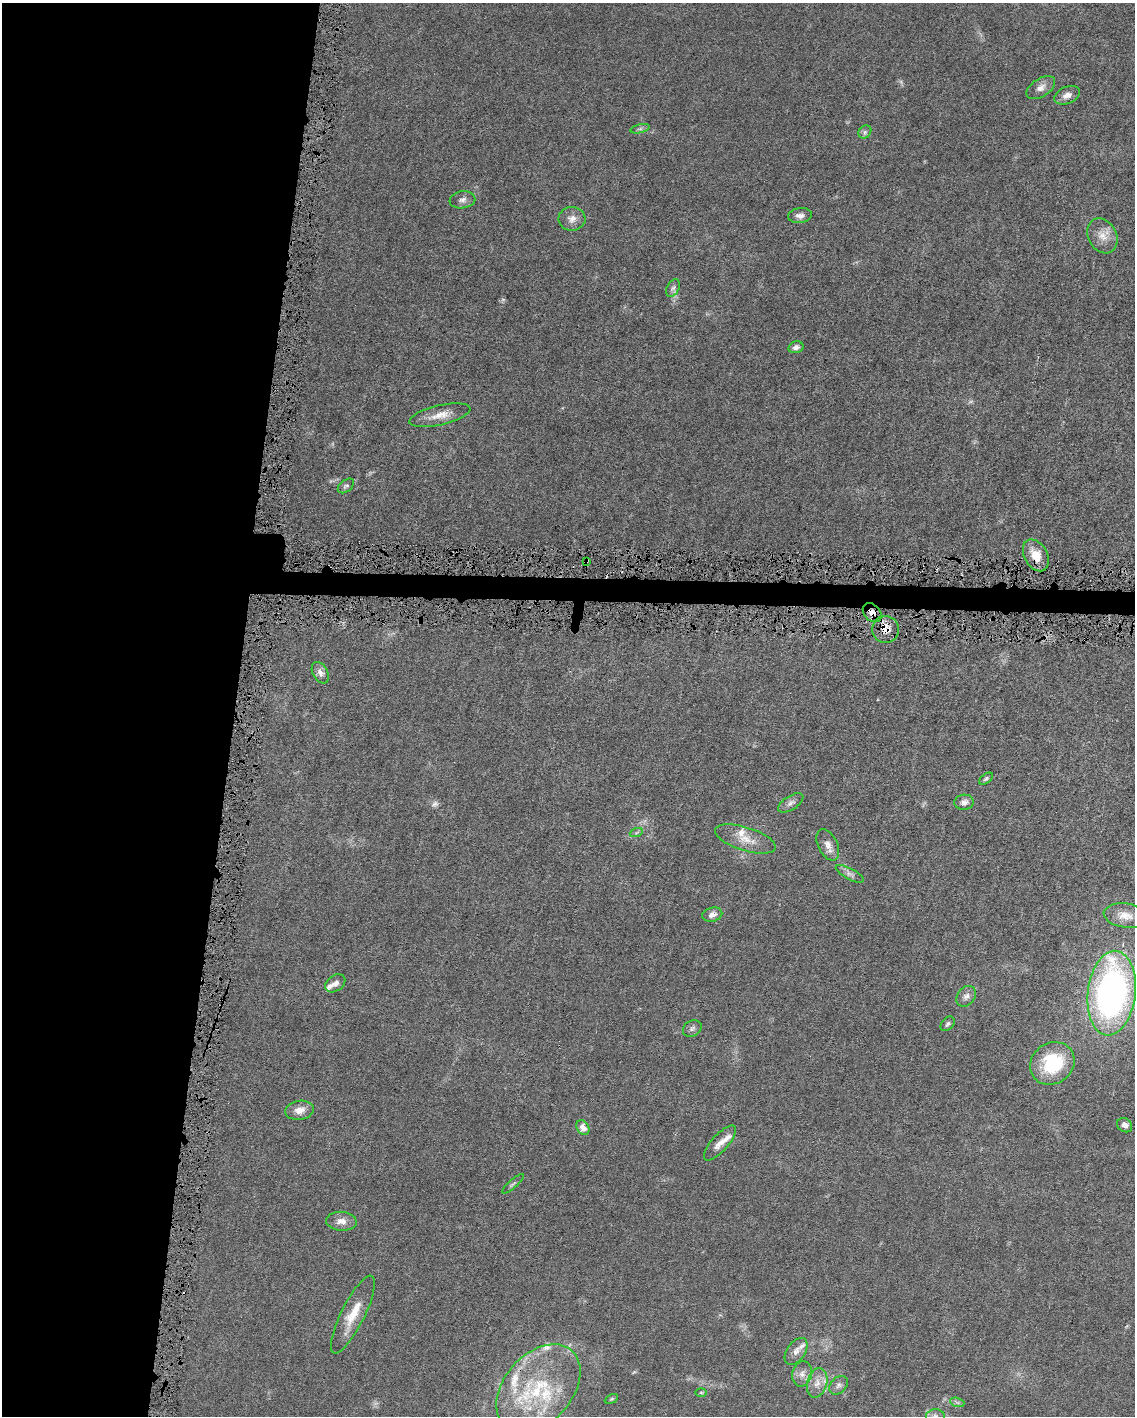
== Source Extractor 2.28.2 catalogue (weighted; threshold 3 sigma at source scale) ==
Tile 5 of 4 x 3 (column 1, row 2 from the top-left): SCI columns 2-1134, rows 1521-2934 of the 4532 x 4563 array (HDU 1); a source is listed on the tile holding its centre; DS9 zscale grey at full resolution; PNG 1137 x 1418 px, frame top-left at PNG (2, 3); each listed source drawn as its Kron ellipse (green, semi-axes under 4 px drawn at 4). Shown black and unused: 22% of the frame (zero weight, under 4 of 8 exposures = <1% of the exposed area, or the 3 px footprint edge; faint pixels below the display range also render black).
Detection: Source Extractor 2.28.2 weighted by HDU 2 'WHT'; one run over the whole footprint, this tile lists its part. Background 0.0155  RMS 0.0022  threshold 0.00912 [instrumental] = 3 sigma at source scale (4.09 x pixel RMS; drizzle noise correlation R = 1.36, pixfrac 0.8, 0.05/0.05 arcsec/px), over >= 5 px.
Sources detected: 60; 3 too faint to see at this stretch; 1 cosmic-ray / hot-pixel residue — neither listed nor drawn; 8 inside a brighter listed object's ellipse — not listed separately; the other 48 listed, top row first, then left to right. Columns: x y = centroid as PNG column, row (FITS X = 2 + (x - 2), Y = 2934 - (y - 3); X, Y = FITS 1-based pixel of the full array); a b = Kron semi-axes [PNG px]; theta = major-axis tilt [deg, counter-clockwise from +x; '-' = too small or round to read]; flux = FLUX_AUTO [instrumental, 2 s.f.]
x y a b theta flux
1041 88 16 9 32 1.4
1067 95 13 8 23 1.3
640 129 10 4 13 0.45
865 132 7 6 - 0.53
462 200 13 8 8 0.98
800 215 12 7 7 1
572 219 13 12 - 1.6
1102 236 18 14 -61 2.6
673 288 9 6 62 0.59
796 347 8 5 14 0.74
440 415 31 9 13 2.9
346 486 9 5 38 0.48
1036 555 17 11 -61 3.6
587 561 3 2 - 0.28
872 613 11 8 -46 1.9
885 629 13 13 - 2.6
320 673 11 7 -59 1.2
986 779 8 4 38 0.4
964 802 9 7 6 1
791 803 14 7 32 0.97
636 833 6 4 19 0.33
745 839 31 11 -18 3.5
828 845 17 9 -64 1.6
850 874 16 5 -29 0.9
712 915 10 7 13 1.1
1126 916 22 12 -8 2.9
335 983 11 7 37 0.95
1112 993 42 24 83 80
966 996 11 8 52 1.1
948 1024 8 6 49 0.52
692 1028 10 7 31 0.65
1052 1063 23 20 34 13
300 1110 15 9 9 1.8
1125 1125 8 6 -39 1.1
583 1128 8 6 -56 1.9
720 1143 22 8 48 1.9
513 1184 14 3 42 0.39
341 1221 15 9 -4 1.5
353 1314 43 11 63 5.1
796 1351 15 9 55 1.5
802 1374 13 10 76 1.5
817 1383 15 10 74 2.1
838 1385 11 7 46 0.88
538 1388 50 34 49 22
701 1392 6 4 -1 0.3
611 1399 7 4 27 0.28
957 1402 7 4 -19 0.46
935 1416 9 7 0 0.94
Overlapping masked pixels (flux is a lower limit): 4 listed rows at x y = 1036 555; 587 561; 872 613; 885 629
Isophote crosses this tile's border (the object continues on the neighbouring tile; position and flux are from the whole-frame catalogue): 2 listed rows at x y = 1112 993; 935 1416